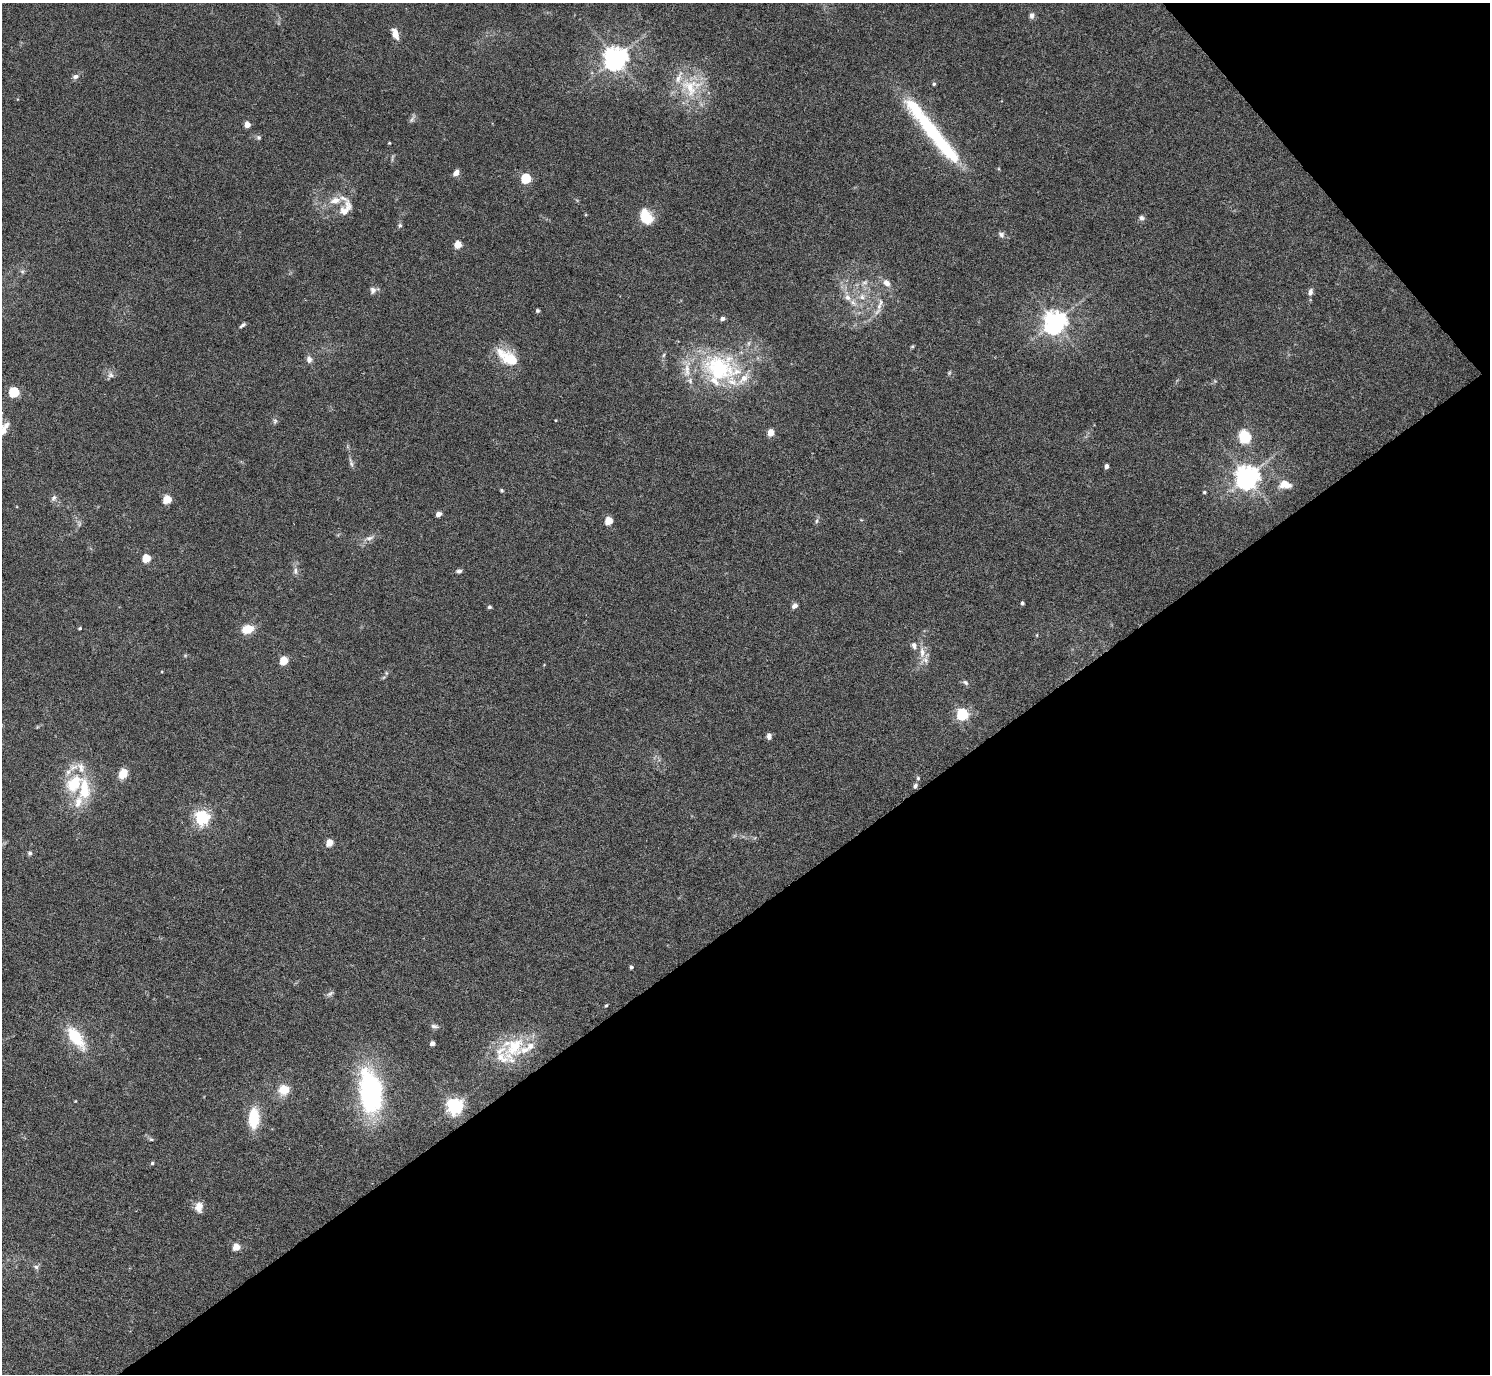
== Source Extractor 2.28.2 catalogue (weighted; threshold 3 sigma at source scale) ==
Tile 12 of 4 x 4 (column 4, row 3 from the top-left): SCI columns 4467-5954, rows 1678-3049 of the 6002 x 5991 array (HDU 1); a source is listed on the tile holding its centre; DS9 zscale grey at full resolution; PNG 1492 x 1376 px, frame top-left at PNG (2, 3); no overlay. Shown black and unused: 37% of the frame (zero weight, under 5 of 9 exposures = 3% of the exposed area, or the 3 px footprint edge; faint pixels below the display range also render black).
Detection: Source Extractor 2.28.2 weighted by HDU 2 'WHT'; one run over the whole footprint, this tile lists its part. Background 0.0656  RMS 0.0033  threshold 0.0133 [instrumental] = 3 sigma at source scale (4.09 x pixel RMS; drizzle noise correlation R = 1.36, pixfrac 0.8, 0.05/0.05 arcsec/px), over >= 5 px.
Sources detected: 108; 2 inside a brighter object's white glare — not listed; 13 inside a brighter listed object's ellipse — not listed separately; the other 93 listed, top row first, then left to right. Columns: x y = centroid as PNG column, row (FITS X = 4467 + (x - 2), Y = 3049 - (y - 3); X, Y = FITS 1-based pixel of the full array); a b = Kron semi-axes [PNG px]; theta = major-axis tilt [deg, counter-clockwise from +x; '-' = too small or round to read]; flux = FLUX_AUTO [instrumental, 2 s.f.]
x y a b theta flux
1032 15 7 6 - 1.2
395 34 12 6 -67 2.8
615 58 7 7 - 260
75 76 7 6 - 0.96
934 84 5 4 - 0.4
691 87 31 28 12 14
412 119 10 4 60 0.74
247 125 4 4 - 3.3
259 137 7 6 - 0.58
936 137 87 13 -50 34
389 143 4 3 - 0.25
456 173 7 5 53 1.8
526 178 5 5 - 20
335 200 14 9 12 3.1
345 209 24 12 60 4
646 217 16 10 -58 8.2
1141 218 8 6 -21 0.9
400 225 6 5 - 0.53
1001 235 9 7 -41 0.97
458 244 5 4 - 6.9
22 271 7 4 -18 0.48
865 282 9 6 7 1.1
886 283 10 8 -40 1.9
373 290 10 8 82 1.2
1310 292 8 6 69 1.2
847 297 10 7 -55 1.9
862 297 9 8 - 1.7
879 306 12 7 64 1.9
537 311 5 4 - 0.51
722 319 5 4 - 1
1055 322 7 7 - 240
242 325 9 4 38 0.64
508 357 33 14 -34 8.5
309 359 10 7 -82 1.2
719 369 51 36 -10 34
111 375 9 8 - 1.2
14 392 5 5 - 23
556 420 4 2 - 0.23
275 421 7 5 47 0.63
2 431 21 6 56 2.7
770 433 5 4 - 5.4
1244 437 12 9 -70 11
351 464 8 5 -69 0.72
1106 466 4 4 - 1.3
1247 477 8 7 - 260
1285 484 17 10 -9 3.5
502 490 5 4 - 0.38
1204 492 3 3 - 0.46
54 498 8 6 53 0.85
167 500 5 5 - 11
438 514 4 4 - 2.6
608 521 5 5 - 8.6
817 521 6 4 87 0.51
369 538 12 6 16 1.3
146 558 5 5 - 10
295 571 10 5 85 1.1
459 571 7 4 0 0.68
1022 603 4 3 - 0.54
795 606 7 6 - 1.2
489 607 5 5 - 0.51
80 628 3 3 - 0.43
247 629 10 7 16 6.4
914 645 8 6 -61 1.2
922 652 16 8 -88 2.8
284 661 5 4 - 11
965 682 9 6 -33 0.73
962 714 6 5 - 42
769 736 7 5 -87 1.2
123 773 9 7 54 4.8
918 778 5 5 - 0.39
74 784 21 15 54 11
915 786 6 5 - 0.78
78 802 20 10 70 3.9
202 818 6 5 - 78
329 843 5 4 - 6
30 853 6 6 - 0.59
631 967 4 4 - 0.66
330 994 9 6 38 0.79
606 1006 5 3 - 0.38
434 1026 10 5 -8 0.78
75 1037 24 11 -53 12
432 1043 4 4 - 1.9
514 1047 34 28 10 15
284 1090 14 13 - 4.6
370 1092 35 19 -83 56
75 1101 3 3 - 0.21
455 1106 6 6 - 110
254 1118 16 8 87 13
151 1139 6 4 -1 0.4
152 1163 4 4 - 0.38
199 1207 13 10 -87 2.4
236 1247 5 4 - 6.4
36 1267 6 6 - 0.7
Isophote crosses this tile's border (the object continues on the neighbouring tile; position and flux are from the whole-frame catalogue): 1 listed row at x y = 2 431